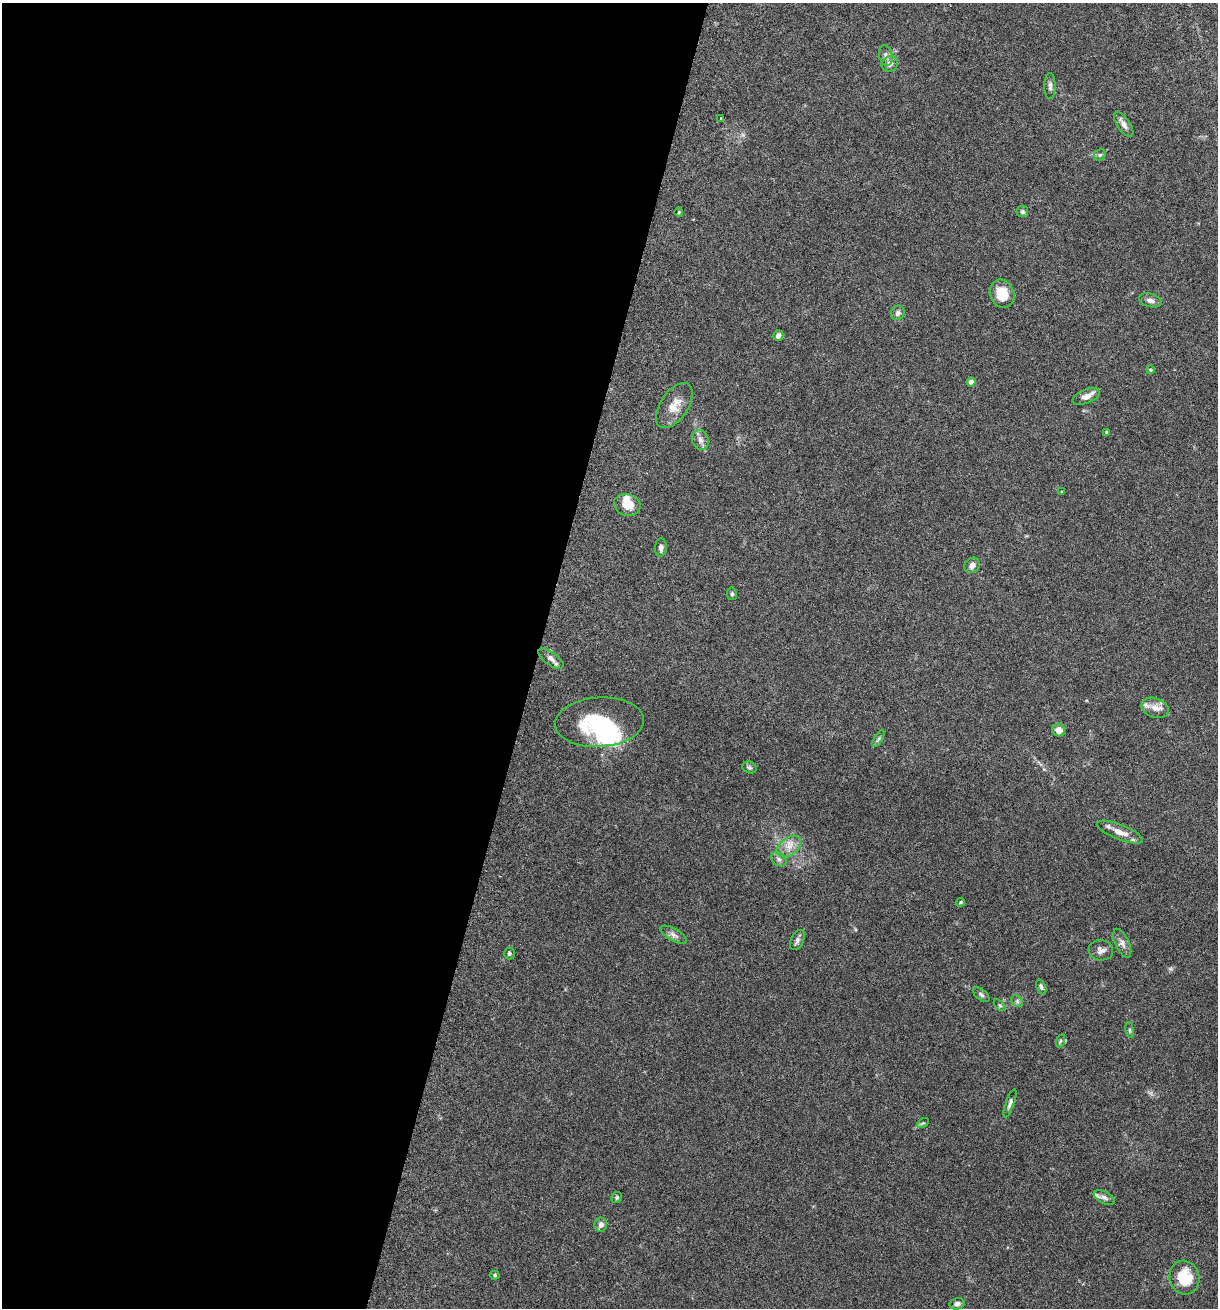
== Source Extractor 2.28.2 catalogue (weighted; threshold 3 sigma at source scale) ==
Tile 5 of 4 x 4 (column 1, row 2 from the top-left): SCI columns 133-1348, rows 2638-3943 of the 5307 x 5252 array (HDU 1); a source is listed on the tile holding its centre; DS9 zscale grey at full resolution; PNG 1220 x 1310 px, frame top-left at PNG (2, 3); each listed source drawn as its Kron ellipse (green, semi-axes under 4 px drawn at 4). Shown black and unused: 44% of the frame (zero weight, under 3 of 6 exposures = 3% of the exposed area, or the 3 px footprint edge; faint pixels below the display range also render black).
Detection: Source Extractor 2.28.2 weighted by HDU 2 'WHT'; one run over the whole footprint, this tile lists its part. Background 0.0264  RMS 0.0028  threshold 0.0115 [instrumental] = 3 sigma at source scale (4.09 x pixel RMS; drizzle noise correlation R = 1.36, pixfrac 0.8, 0.05/0.05 arcsec/px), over >= 5 px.
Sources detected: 57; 2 inside a brighter object's white glare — neither listed nor drawn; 3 inside a brighter listed object's ellipse — not listed separately; the other 52 listed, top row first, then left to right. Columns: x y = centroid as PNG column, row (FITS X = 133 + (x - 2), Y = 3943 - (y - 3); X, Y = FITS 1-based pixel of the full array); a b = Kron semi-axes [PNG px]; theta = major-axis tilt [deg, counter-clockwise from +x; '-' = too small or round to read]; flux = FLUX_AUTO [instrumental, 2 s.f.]
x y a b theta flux
886 55 10 6 -77 0.98
890 64 8 7 - 1.2
1050 86 13 5 -90 0.87
721 118 3 3 - 0.29
1124 124 14 6 -56 1.5
1100 155 6 5 - 0.48
679 212 4 4 - 0.3
1022 212 6 5 - 0.46
1002 294 14 12 -68 4.7
1150 300 11 6 -16 1.1
898 313 7 6 - 0.92
778 336 5 5 - 1.2
1150 370 4 4 - 0.34
971 382 4 4 - 1.6
1086 396 14 7 22 1.6
674 405 25 14 56 3.7
1107 432 4 3 - 0.34
700 440 10 8 -73 1.3
1062 492 3 3 - 0.25
627 505 13 11 -16 3.5
661 547 9 6 84 0.84
972 565 8 7 - 1.2
732 594 6 5 - 0.5
551 659 15 6 -36 1.3
1155 708 14 9 -20 2.2
599 722 44 24 4 17
1059 730 6 6 - 1.9
878 739 9 4 60 0.48
749 767 7 6 - 0.52
1120 832 24 7 -21 2.9
789 847 13 8 38 2.2
779 859 8 6 -41 0.78
960 902 5 3 - 0.34
673 935 14 6 -30 1.2
797 940 11 6 66 0.84
1122 943 15 7 -65 1.4
1101 950 12 10 -6 1.3
509 954 6 5 - 0.5
1041 987 8 4 -67 0.58
981 995 10 5 -38 0.6
1017 1001 7 5 -48 0.54
1000 1005 7 4 -44 0.36
1130 1030 8 4 -82 0.39
1060 1041 7 4 71 0.38
1010 1103 15 4 71 0.8
923 1123 6 4 31 0.35
617 1197 6 5 - 0.46
1104 1197 11 6 -26 0.95
601 1225 7 6 - 1.2
495 1275 5 4 - 0.39
1184 1278 17 15 -75 7.8
957 1304 7 5 14 0.89